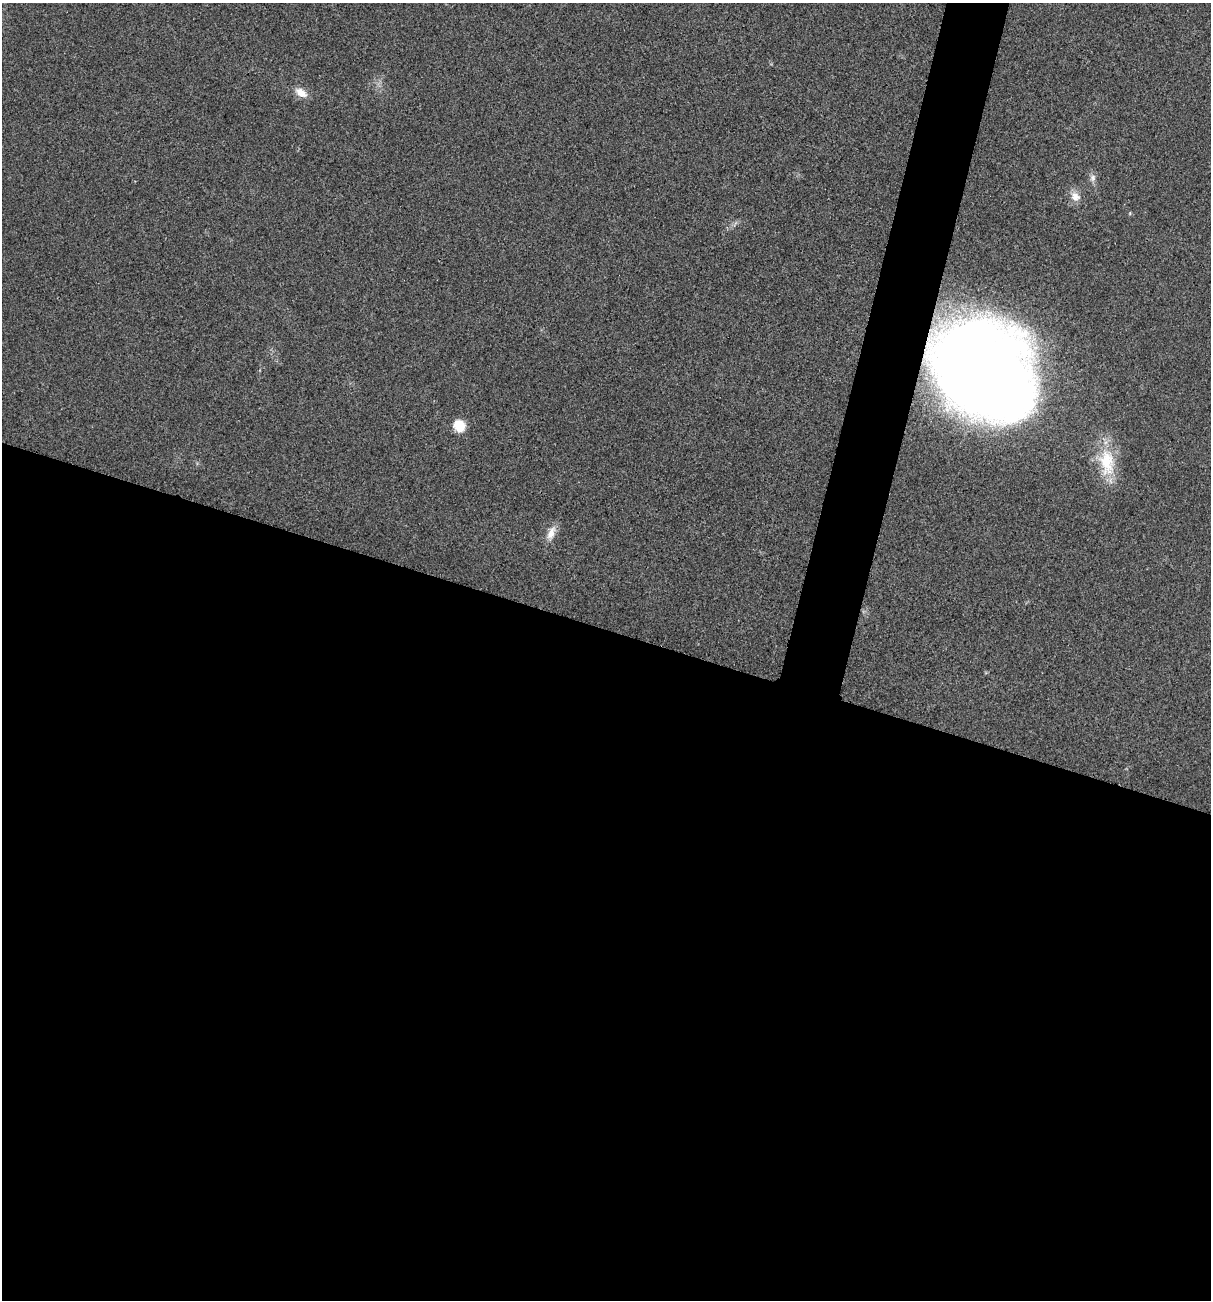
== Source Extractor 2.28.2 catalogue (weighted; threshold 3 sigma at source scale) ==
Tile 14 of 4 x 4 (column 2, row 4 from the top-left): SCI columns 1340-2548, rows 8-1305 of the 5220 x 5205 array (HDU 1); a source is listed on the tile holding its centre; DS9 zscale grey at full resolution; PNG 1213 x 1302 px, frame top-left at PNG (2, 3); no overlay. Shown black and unused: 55% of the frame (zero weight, under 3 of 4 exposures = <1% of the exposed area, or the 3 px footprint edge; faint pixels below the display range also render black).
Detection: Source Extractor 2.28.2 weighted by HDU 2 'WHT'; one run over the whole footprint, this tile lists its part. Background 0.0264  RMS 0.0059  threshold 0.0265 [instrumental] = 3 sigma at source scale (4.5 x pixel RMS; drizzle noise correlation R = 1.50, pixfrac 1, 0.05/0.05 arcsec/px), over >= 5 px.
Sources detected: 7; all 7 listed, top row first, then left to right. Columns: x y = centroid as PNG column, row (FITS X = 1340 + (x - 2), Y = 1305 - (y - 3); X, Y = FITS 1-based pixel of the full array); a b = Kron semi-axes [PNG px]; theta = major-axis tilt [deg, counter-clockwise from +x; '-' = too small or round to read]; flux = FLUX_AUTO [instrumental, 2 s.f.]
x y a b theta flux
301 93 15 8 -34 5.9
1093 178 11 6 84 2.3
1075 197 13 11 -64 5
985 371 93 73 -43 750
459 426 14 12 -74 9.1
1107 462 39 20 -81 25
551 533 19 9 66 5.4
Overlapping masked pixels (flux is a lower limit): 1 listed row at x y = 985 371